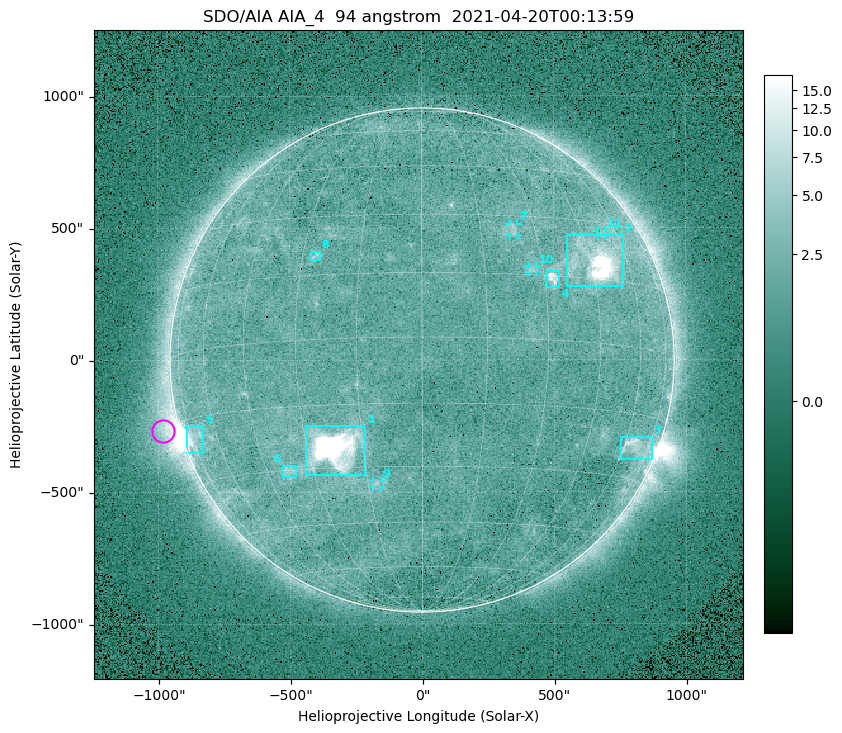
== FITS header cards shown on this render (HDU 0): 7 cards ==
TELESCOP= 'SDO/AIA '
INSTRUME= 'AIA_4   '
WAVELNTH=                   94
WAVEUNIT= 'angstrom'
DATE-OBS= '2021-04-20T00:13:59.12'
CTYPE1  = 'HPLN-TAN'
CTYPE2  = 'HPLT-TAN'

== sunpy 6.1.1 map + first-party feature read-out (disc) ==
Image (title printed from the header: SDO/AIA AIA_4  94 angstrom  2021-04-20T00:13:59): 512 x 512 px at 4.8 arcsec/px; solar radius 955 arcsec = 199 px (full disc in frame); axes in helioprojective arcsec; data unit not stated in the header (colour bar unlabelled)
Orientation: roll -0.138 deg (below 1 deg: not rotated)
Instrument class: DISC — disc imager (sunpy class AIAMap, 94 A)
Bright regions (active regions / flare kernels): reference = the median radial profile (limb darkening/brightening removed); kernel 5 px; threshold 5 sigma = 2.48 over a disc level ~1.73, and >= 1.15x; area >= 9 px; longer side >= 5 px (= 24 arcsec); searched inside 0.97 R_sun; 11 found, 11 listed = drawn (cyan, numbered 1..; 4 of them under ~33 arcsec drawn as corner ticks so the feature stays visible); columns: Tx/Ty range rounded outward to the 10 arcsec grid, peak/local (2 s.f.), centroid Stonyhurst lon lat
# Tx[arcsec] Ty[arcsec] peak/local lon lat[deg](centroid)
1 -440..-210 -440..-250 901 -22 -25
2 550..760 280..470 42 +47 +20
3 750..870 -380..-290 4.4 +67 -22
4 470..520 270..340 6.8 +32 +14
5 -900..-830 -350..-250 6.7 -72 -19
6 -530..-480 -440..-400 3.1 -38 -30
7 330..370 470..520 3 +24 +26
8 -420..-380 380..410 3 -27 +20
9 -190..-160 -480..-450 3 -13 -34
10 400..440 330..360 2.7 +27 +16
11 670..700 470..490 2.6 +53 +27
Off-limb structures (1.02-1.3 R_sun): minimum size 50 px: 6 found; the strongest spans PA ~90..115 deg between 1.02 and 1.2 R_sun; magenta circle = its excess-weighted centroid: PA ~105 deg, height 1.06 R_sun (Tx ~-980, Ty ~-270 arcsec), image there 4.6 x the reference